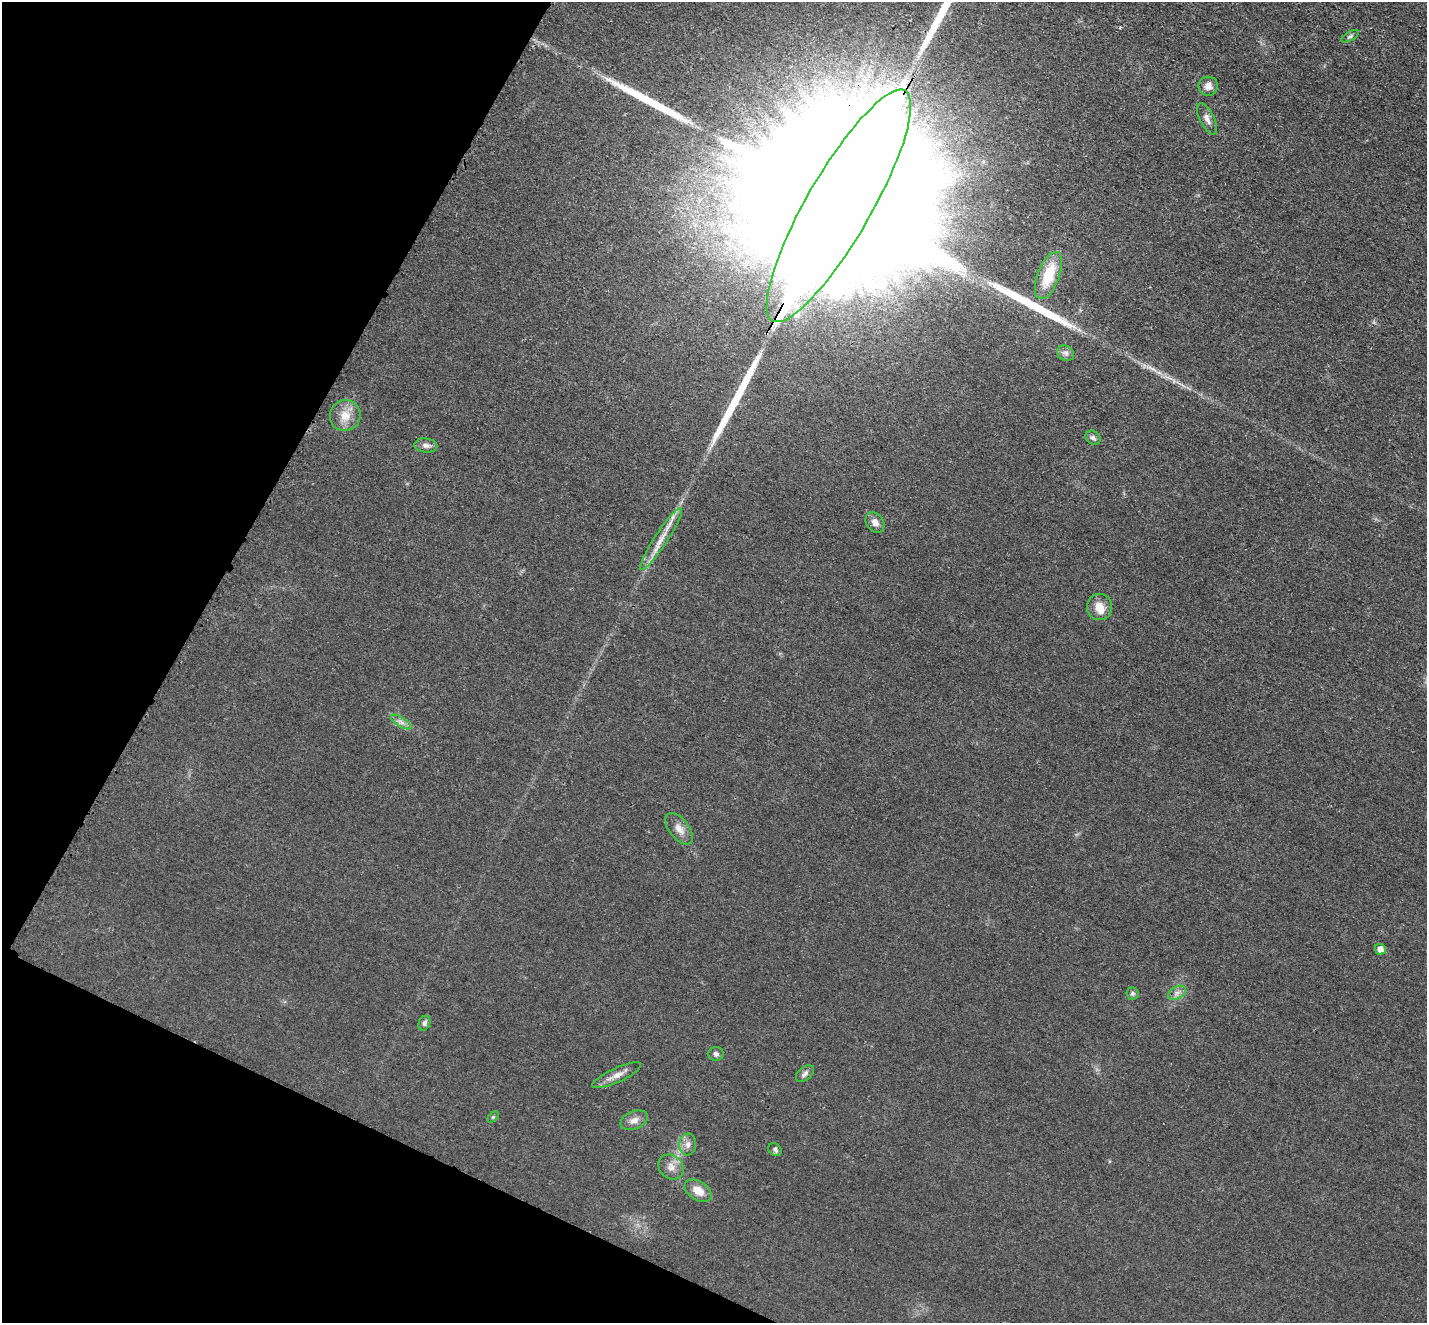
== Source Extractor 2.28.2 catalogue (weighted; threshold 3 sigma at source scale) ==
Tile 9 of 4 x 4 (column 1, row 3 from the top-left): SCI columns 19-1443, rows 1621-2941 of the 5735 x 5745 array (HDU 1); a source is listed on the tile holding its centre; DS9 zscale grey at full resolution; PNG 1429 x 1325 px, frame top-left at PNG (2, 2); each listed source drawn as its Kron ellipse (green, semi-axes under 4 px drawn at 4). Shown black and unused: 22% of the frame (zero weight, under 3 of 4 exposures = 2% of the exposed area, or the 3 px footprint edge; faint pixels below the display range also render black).
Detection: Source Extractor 2.28.2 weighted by HDU 2 'WHT'; one run over the whole footprint, this tile lists its part. Background 0.0182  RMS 0.0051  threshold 0.023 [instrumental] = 3 sigma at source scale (4.5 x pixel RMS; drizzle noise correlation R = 1.50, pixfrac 1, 0.05/0.05 arcsec/px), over >= 5 px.
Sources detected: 36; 2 inside a brighter object's white glare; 1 cosmic-ray / hot-pixel residue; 5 long thin detections or spike segments (spike, bleed or trail) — neither listed nor drawn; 1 inside a brighter listed object's ellipse — not listed separately; the other 27 listed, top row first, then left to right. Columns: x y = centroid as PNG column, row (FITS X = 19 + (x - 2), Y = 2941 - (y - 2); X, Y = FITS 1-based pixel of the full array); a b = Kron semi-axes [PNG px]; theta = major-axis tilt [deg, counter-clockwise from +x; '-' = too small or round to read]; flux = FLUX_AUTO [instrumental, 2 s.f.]
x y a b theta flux
1350 36 9 4 29 1.1
1208 86 9 9 - 3.4
1207 119 17 7 -63 2.9
839 206 133 32 60 160000
1048 275 25 11 69 18
1066 353 9 7 -33 2
345 416 15 15 - 7.5
1093 438 8 6 -38 1.6
426 445 11 7 -6 2.2
875 522 11 8 -53 3.3
661 539 36 6 57 8.3
1099 607 13 12 - 6
401 722 12 4 -32 2.1
679 829 18 9 -52 4.5
1380 949 5 5 - 3.9
1132 993 6 6 - 1.1
1177 993 9 6 30 2.1
424 1023 7 5 69 1.3
716 1054 7 7 - 1.5
805 1074 10 6 42 1.8
617 1075 26 7 25 4.6
493 1117 6 4 45 0.71
634 1120 14 9 22 3.4
688 1144 11 8 85 2.9
775 1150 7 6 - 1.3
671 1167 13 11 -41 4.4
698 1191 15 9 -33 6.5
Overlapping masked pixels (flux is a lower limit): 1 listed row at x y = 839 206
Isophote crosses this tile's border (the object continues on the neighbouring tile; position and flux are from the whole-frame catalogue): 1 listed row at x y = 839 206